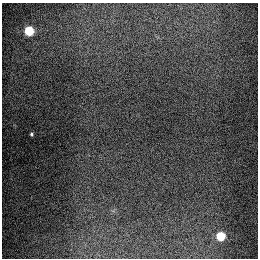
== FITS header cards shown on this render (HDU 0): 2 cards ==
NAXIS1  =                  256
NAXIS2  =                  256

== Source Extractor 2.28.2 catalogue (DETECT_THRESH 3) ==
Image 256 x 256 px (HDU 0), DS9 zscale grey, 1 PNG px = 1 image px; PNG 260 x 260 px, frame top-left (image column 1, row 256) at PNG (2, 3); no overlay
Background 1300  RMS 27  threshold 80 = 3 sigma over >= 5 px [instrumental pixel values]
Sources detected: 3; all 3 listed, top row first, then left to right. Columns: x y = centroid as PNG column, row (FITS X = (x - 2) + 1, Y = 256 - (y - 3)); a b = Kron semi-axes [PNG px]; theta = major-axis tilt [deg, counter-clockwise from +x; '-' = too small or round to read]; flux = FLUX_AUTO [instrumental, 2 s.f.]
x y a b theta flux
29 31 6 6 - 93000
32 134 3 3 - 2300
221 236 6 6 - 67000